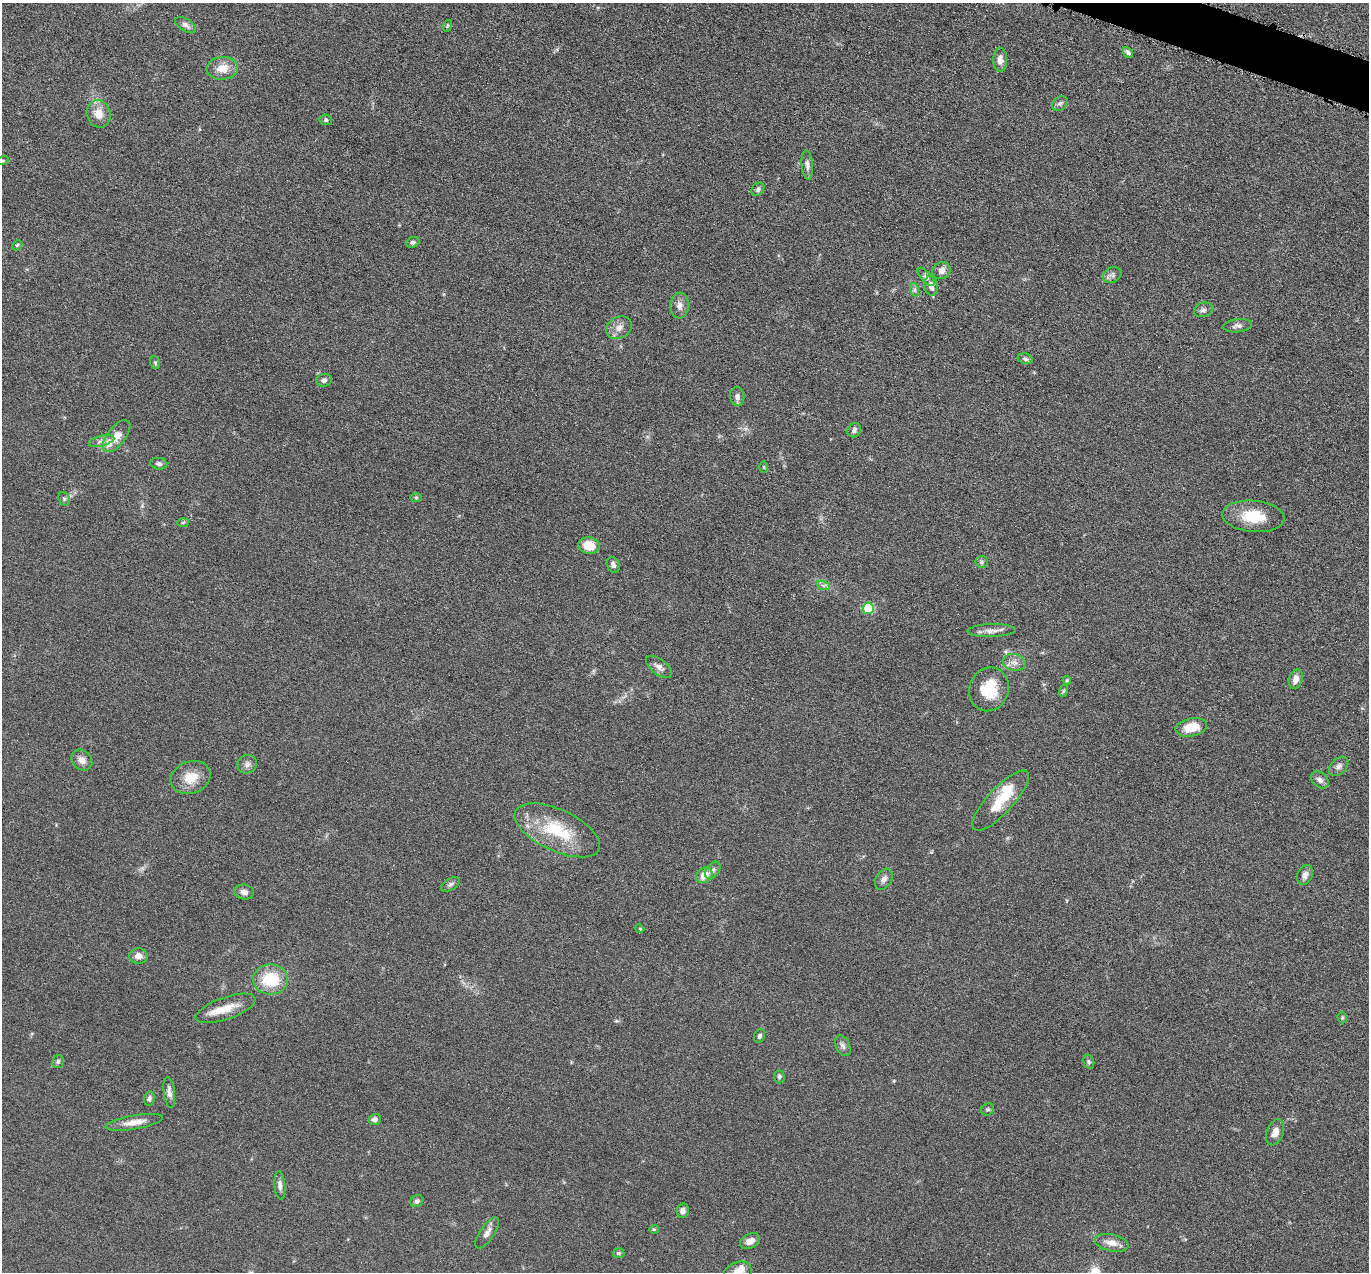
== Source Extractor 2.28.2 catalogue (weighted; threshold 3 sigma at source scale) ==
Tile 10 of 4 x 4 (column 2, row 3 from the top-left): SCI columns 1373-2739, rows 1543-2812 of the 5480 x 5495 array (HDU 1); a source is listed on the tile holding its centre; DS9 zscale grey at full resolution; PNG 1371 x 1274 px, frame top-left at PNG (2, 3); each listed source drawn as its Kron ellipse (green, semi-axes under 4 px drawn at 4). Shown black and unused: <1% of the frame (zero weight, under 4 of 8 exposures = <1% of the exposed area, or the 3 px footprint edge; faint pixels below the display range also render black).
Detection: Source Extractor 2.28.2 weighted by HDU 2 'WHT'; one run over the whole footprint, this tile lists its part. Background 0.0445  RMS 0.0037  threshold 0.0153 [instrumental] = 3 sigma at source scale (4.09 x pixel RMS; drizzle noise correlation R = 1.36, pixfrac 0.8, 0.05/0.05 arcsec/px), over >= 5 px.
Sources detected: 89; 3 inside a brighter listed object's ellipse — not listed separately; the other 86 listed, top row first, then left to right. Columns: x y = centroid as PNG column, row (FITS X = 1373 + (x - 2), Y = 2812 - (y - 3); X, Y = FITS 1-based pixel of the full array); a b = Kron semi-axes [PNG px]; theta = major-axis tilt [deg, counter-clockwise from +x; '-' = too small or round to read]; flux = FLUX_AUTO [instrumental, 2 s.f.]
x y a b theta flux
186 25 11 6 -32 1.4
447 26 6 3 71 0.41
1128 52 6 4 -47 0.89
1000 60 12 7 -90 1.9
222 68 16 11 4 4.6
1060 104 8 6 36 0.92
99 114 14 11 -74 4.1
326 120 6 5 - 0.76
2 161 6 4 17 0.5
807 165 15 5 -85 1.5
758 189 7 5 50 0.88
413 242 7 5 23 0.84
17 245 5 4 - 0.47
941 271 9 8 - 1.9
1112 275 9 7 28 1.3
926 277 11 5 -48 1.1
931 286 10 6 -83 2.2
915 290 7 4 -71 0.77
679 306 13 9 86 2.2
1203 310 9 7 18 1.2
1238 326 14 6 7 1.4
619 328 13 10 28 2.8
1025 359 7 5 -11 0.78
155 363 6 4 -70 0.54
324 380 8 6 13 1
737 396 9 7 -85 1.6
854 430 7 6 - 0.98
117 436 19 9 51 4.5
101 441 13 5 15 1.4
159 464 8 5 -8 0.95
764 467 5 3 - 0.32
416 497 6 4 0 0.47
64 499 7 5 -68 0.71
1253 516 31 15 -5 11
183 522 6 4 3 0.43
589 545 11 8 -9 6.4
982 562 6 6 - 0.79
613 565 8 6 -68 1.4
823 585 7 4 -19 0.87
868 608 5 5 - 17
991 631 24 6 2 2.6
1014 662 11 8 -9 2.2
659 667 15 7 -37 1.9
1296 679 10 6 73 2.5
1067 680 4 4 - 0.38
989 689 22 19 69 11
1063 691 6 3 70 0.42
1191 727 16 9 11 6.5
82 760 11 9 -44 2.3
247 764 10 9 - 1.5
1339 766 11 7 45 1.5
191 778 20 16 21 6.6
1320 780 10 7 -42 1.6
1001 801 39 13 47 11
557 830 46 20 -25 20
713 870 10 6 52 1.1
704 875 9 7 40 3.6
1305 875 10 7 65 1.7
884 879 11 7 58 1.8
450 884 10 5 30 0.95
244 892 10 7 -8 1.9
640 929 4 3 - 0.32
138 956 9 8 - 2.2
270 979 17 15 3 14
226 1008 31 11 19 6.6
1342 1018 5 4 - 0.48
759 1036 7 5 67 0.83
843 1046 11 7 -65 1.2
58 1061 7 6 - 0.81
1089 1062 7 5 -75 0.61
779 1077 7 5 -89 0.77
169 1092 16 5 -82 1.7
149 1098 7 5 79 0.92
988 1109 6 6 - 0.68
375 1119 6 5 - 1.4
134 1122 29 7 10 4
1275 1132 13 8 70 2.6
280 1185 14 5 -86 1.4
417 1201 7 5 35 0.92
683 1211 7 6 - 1.7
654 1229 5 4 - 0.35
487 1233 18 7 56 2.1
750 1241 10 7 24 2.5
1112 1243 17 8 -12 3.2
619 1253 6 5 - 0.63
738 1272 14 10 21 4.7
Isophote crosses this tile's border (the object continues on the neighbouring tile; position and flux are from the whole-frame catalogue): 2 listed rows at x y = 2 161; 738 1272